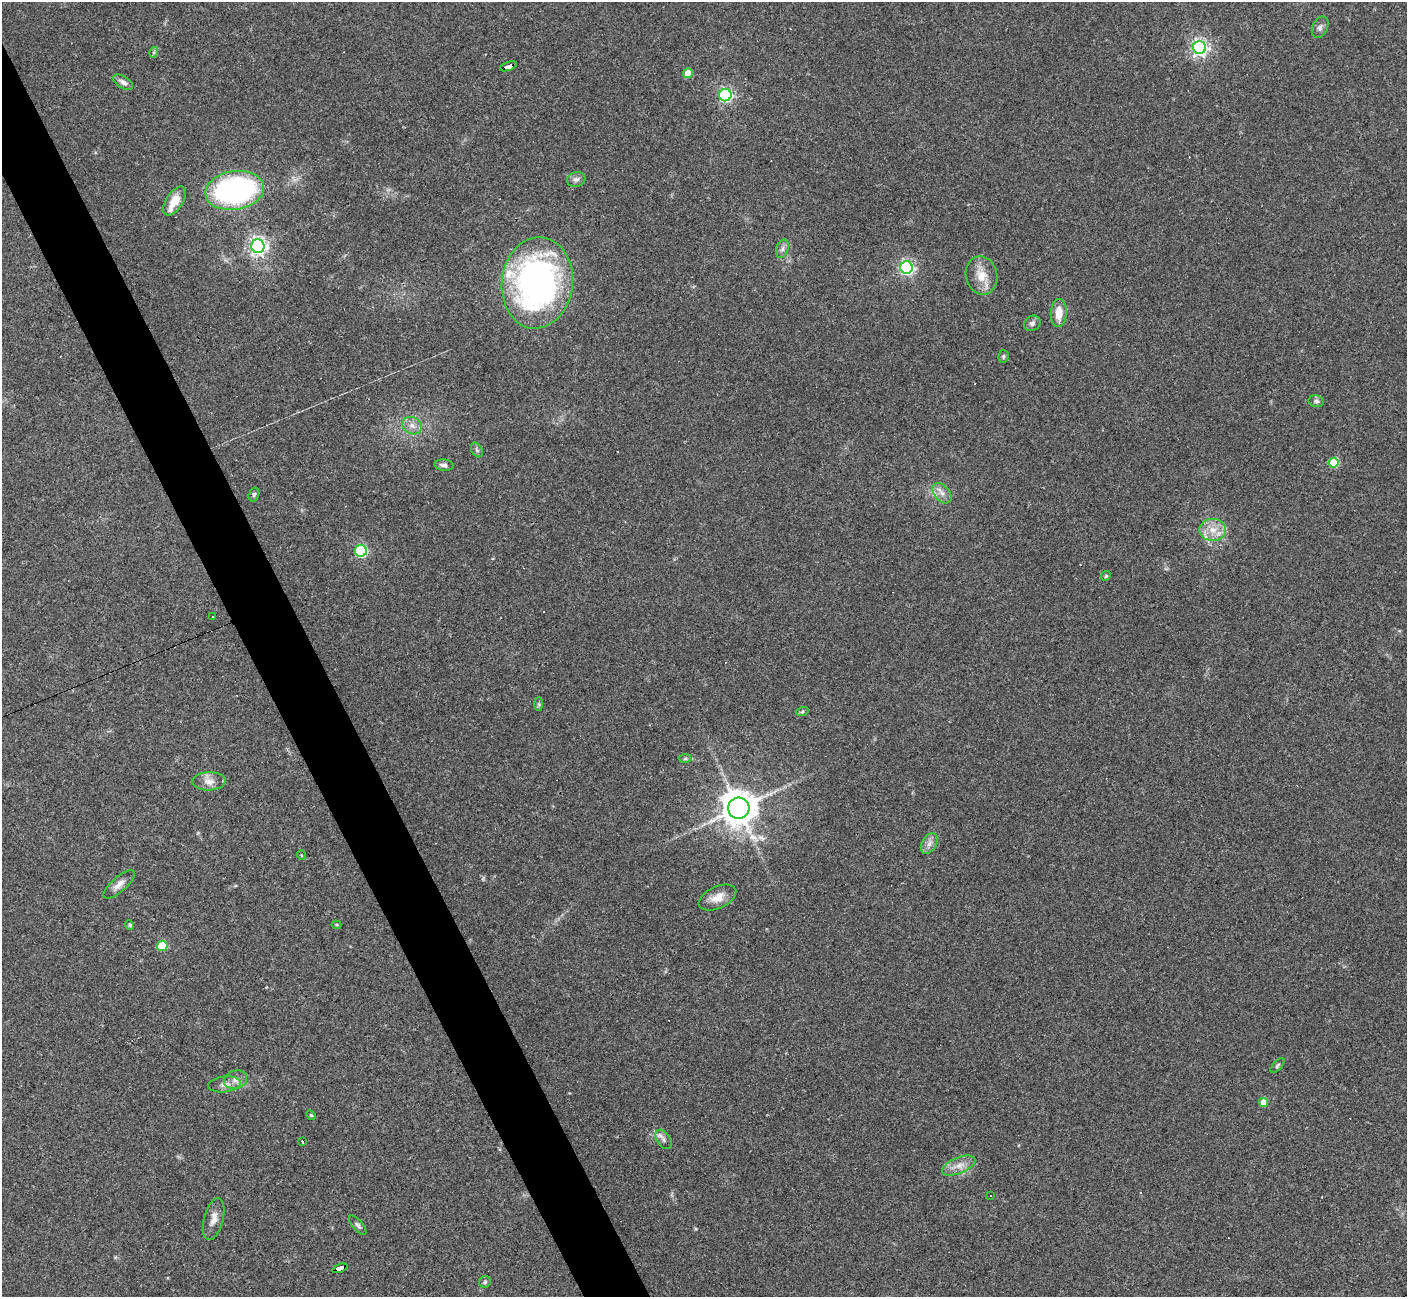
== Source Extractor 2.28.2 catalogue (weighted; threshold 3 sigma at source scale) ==
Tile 11 of 4 x 4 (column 3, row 3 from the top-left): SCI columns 2812-4216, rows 1576-2870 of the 5622 x 5608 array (HDU 1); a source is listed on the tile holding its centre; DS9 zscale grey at full resolution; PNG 1409 x 1299 px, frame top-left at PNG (2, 2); each listed source drawn as its Kron ellipse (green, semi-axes under 4 px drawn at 4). Shown black and unused: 4% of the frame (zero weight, under 3 of 4 exposures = <1% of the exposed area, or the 3 px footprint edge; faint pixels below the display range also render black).
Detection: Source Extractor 2.28.2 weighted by HDU 2 'WHT'; one run over the whole footprint, this tile lists its part. Background 0.0991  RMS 0.006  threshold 0.0269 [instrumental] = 3 sigma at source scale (4.5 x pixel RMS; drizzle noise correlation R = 1.50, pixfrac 1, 0.05/0.05 arcsec/px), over >= 5 px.
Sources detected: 63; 6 cosmic-ray / hot-pixel residue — neither listed nor drawn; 3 inside a brighter listed object's ellipse — not listed separately; the other 54 listed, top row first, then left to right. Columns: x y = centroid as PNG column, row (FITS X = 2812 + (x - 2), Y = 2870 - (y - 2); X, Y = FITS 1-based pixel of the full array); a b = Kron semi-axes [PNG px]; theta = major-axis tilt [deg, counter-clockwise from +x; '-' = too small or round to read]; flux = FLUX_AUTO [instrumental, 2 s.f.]
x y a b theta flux
1320 27 11 7 64 2.3
1199 47 6 6 - 200
154 52 5 3 - 0.88
508 66 9 4 19 190
688 73 5 5 - 9.9
123 82 11 6 -31 2.3
725 95 6 6 - 110
576 179 9 7 13 2.3
235 190 29 19 9 120
175 201 16 8 56 9.4
258 246 7 6 - 250
782 249 9 6 72 2.2
907 268 6 6 - 140
982 275 19 15 -77 10
537 283 46 35 83 210
1059 313 14 8 87 8.5
1032 323 9 7 32 2
1003 356 6 5 - 1.1
1316 401 7 5 -11 1.5
412 426 10 8 -28 3.9
477 450 8 5 -60 1.2
1333 463 5 5 - 25
444 465 9 5 -5 2.1
942 493 12 7 -49 3.8
254 494 7 5 74 1.2
1213 530 13 11 -2 7.8
361 551 6 6 - 74
1106 576 5 4 - 0.78
213 617 2 2 - 0.44
539 704 7 4 -89 0.98
802 712 6 4 19 0.83
685 759 6 4 2 0.97
209 781 17 9 2 4.9
739 808 11 10 - 1300
929 843 11 7 60 3.3
301 855 5 3 - 0.47
119 884 19 7 41 4.5
717 898 20 11 24 7.4
130 925 5 4 - 1.2
336 925 5 4 - 0.84
162 946 5 5 - 25
1277 1065 9 4 46 1
236 1080 12 9 15 4.3
224 1084 16 8 6 4.1
1263 1102 5 4 - 7.7
311 1115 5 4 - 0.75
664 1139 11 7 -56 2.4
302 1141 3 2 - 2.8
959 1166 17 8 22 5.6
990 1195 2 2 - 0.48
214 1219 21 9 75 5.5
358 1225 12 5 -49 1.5
340 1268 8 4 21 72
485 1282 6 6 - 1
Overlapping masked pixels (flux is a lower limit): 2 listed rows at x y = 508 66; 340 1268